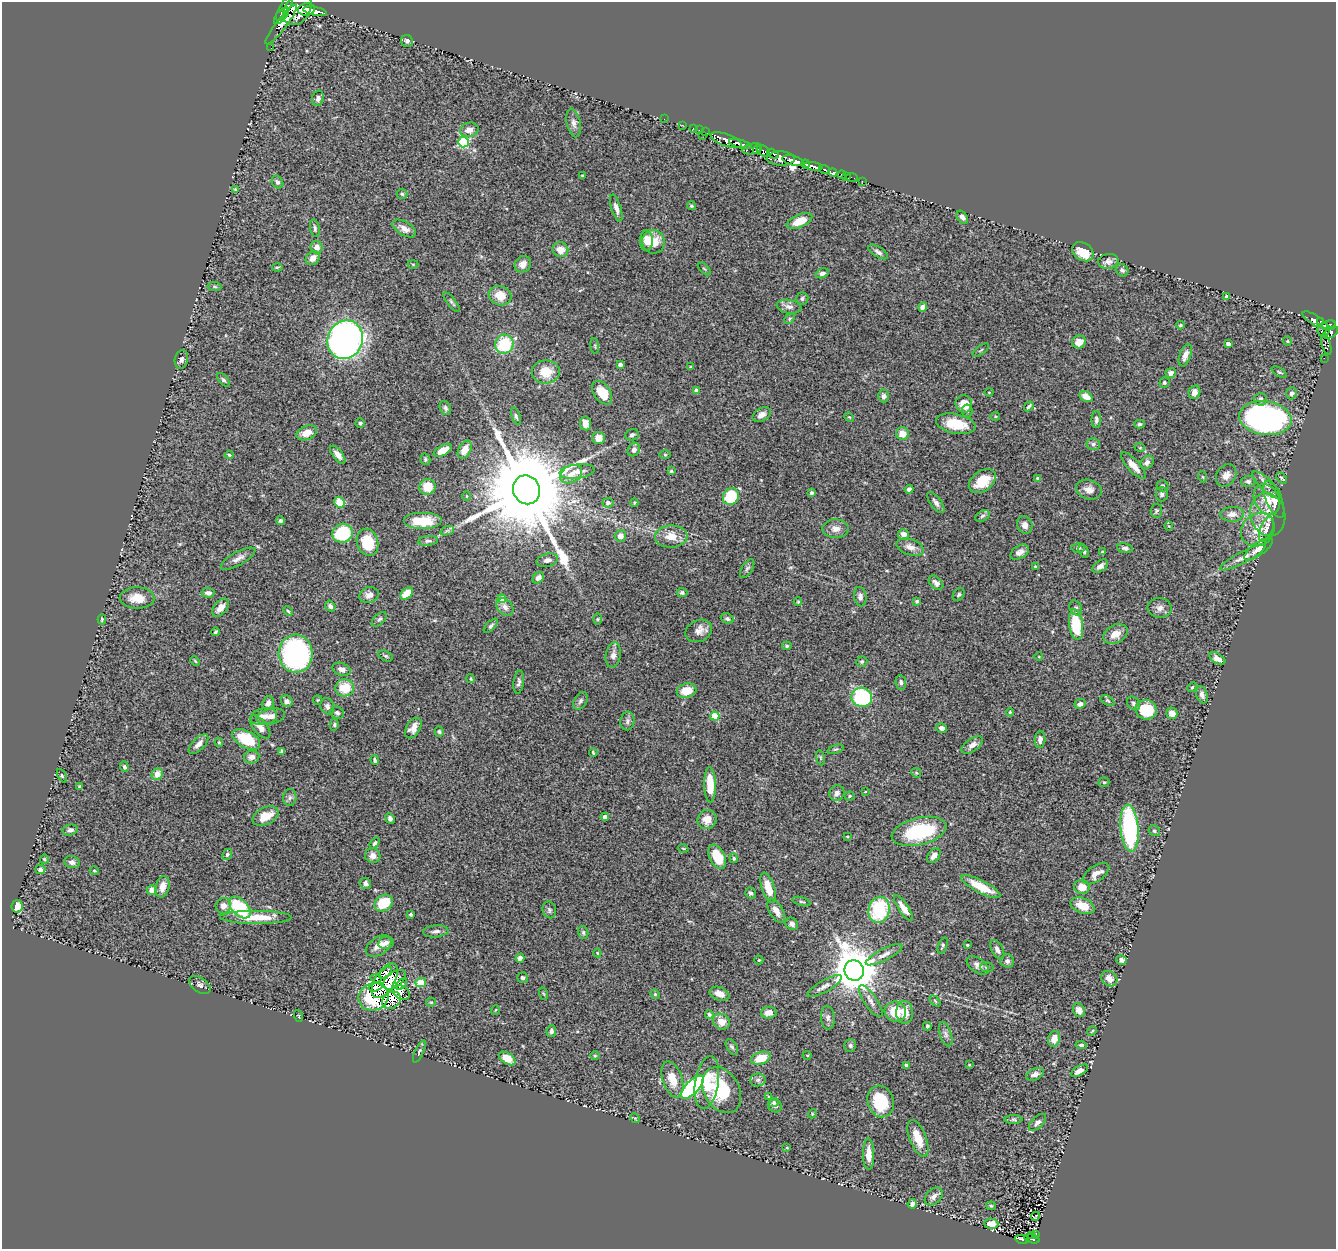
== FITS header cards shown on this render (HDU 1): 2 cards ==
NAXIS1  =                 1334
NAXIS2  =                 1247

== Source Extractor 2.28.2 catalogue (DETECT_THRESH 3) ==
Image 1334 x 1247 px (HDU 1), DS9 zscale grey, 1 PNG px = 1 image px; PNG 1338 x 1251 px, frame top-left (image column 1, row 1247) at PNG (2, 2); each listed source drawn as its Kron ellipse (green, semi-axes under 4 px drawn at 4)
Background 1.76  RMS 0.046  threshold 0.139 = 3 sigma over >= 5 px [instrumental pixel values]
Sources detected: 401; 3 with non-positive FLUX_AUTO (blend fragments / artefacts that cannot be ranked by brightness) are neither listed nor drawn; the other 398 listed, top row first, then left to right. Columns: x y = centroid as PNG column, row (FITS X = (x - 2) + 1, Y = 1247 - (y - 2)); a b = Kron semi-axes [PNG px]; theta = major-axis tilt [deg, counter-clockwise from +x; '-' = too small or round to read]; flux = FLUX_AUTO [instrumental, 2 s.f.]
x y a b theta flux
284 8 14 5 60 2400
297 9 17 12 55 7600
306 9 8 6 6 3600
315 11 12 4 -12 3100
281 16 10 5 49 2500
281 24 25 5 52 1400
407 41 6 6 - 8.6
271 48 2 2 - 11
318 98 7 6 - 11
664 119 2 2 - 15
574 123 14 7 -77 15
682 125 2 2 - 21
693 128 2 2 - 20
469 130 9 7 12 19
699 130 2 2 - 30
705 132 2 2 - 22
703 135 2 2 - 24
726 140 16 6 -19 3100
464 142 5 5 - 250
740 144 12 4 -16 3100
752 149 10 5 12 980
757 150 4 3 - 350
763 151 7 5 -37 1400
773 154 6 4 -31 790
781 159 14 7 -2 2700
793 160 11 4 -14 5700
805 164 4 3 - 970
813 166 9 4 -12 2400
824 169 5 3 - 580
833 173 5 4 - 520
842 175 4 3 - 110
582 176 3 2 - 2.6
846 176 2 2 - 22
852 177 6 2 -18 35
862 181 2 2 - 11
277 182 7 5 -58 6.9
236 190 3 3 - 4.2
402 194 5 5 - 5
691 206 5 4 - 4.5
616 208 14 4 -73 15
962 217 7 5 -53 12
799 221 13 6 23 49
315 228 9 4 -78 7.1
404 228 13 7 -31 20
646 241 10 6 -88 30
653 242 12 11 - 54
317 247 6 6 - 20
560 250 8 7 - 31
878 252 11 5 -31 10
1083 252 11 8 -34 56
313 258 7 6 - 21
1108 261 10 7 9 13
413 264 5 3 - 3
523 264 9 7 49 22
277 267 5 3 - 3.7
704 269 8 3 -44 3.6
1122 270 6 5 - 8
822 273 7 4 18 11
214 286 7 4 -7 5.3
500 296 11 9 -18 49
1227 297 4 4 - 22
802 298 6 6 - 7.2
452 302 12 4 -52 6.2
789 307 12 7 -9 15
923 307 5 4 - 15
790 319 6 3 46 3.6
1315 320 14 5 -31 360
1321 322 3 2 - 330
1180 325 4 3 - 3.7
1329 325 7 5 12 780
1324 330 7 6 - 760
1331 333 8 4 33 350
345 340 19 17 66 1600
1287 341 4 4 - 3.5
1079 342 7 6 - 26
504 344 10 9 - 150
1228 344 4 4 - 17
1326 344 11 4 -73 120
595 346 8 3 -85 3.7
981 350 9 3 36 4.2
1185 355 12 5 70 20
1324 358 3 3 - 3.4
181 359 9 6 79 11
620 364 4 3 - 11
690 367 4 2 - 2.4
546 372 14 11 2 64
1279 372 8 3 -32 4.1
1171 373 5 5 - 10
223 380 8 4 -47 6.5
1164 383 5 5 - 4.7
696 391 4 4 - 15
989 392 4 3 - 2.4
1194 392 7 5 75 19
602 393 13 8 -55 63
1291 393 6 5 - 9.4
883 396 6 5 - 9.8
1086 397 7 5 -32 37
1260 399 6 6 - 11
964 404 9 8 - 42
1029 406 5 3 - 5.6
445 408 7 5 -70 7.1
967 411 6 5 - 6.2
762 415 10 6 29 20
516 416 9 4 -71 5.9
995 416 5 3 - 3.1
849 417 5 4 - 3
1265 418 26 17 -8 940
1096 419 8 4 -90 9.5
360 423 4 4 - 6
585 423 7 5 -84 23
956 424 20 9 -11 88
1139 424 5 4 - 5.2
307 433 11 7 20 32
902 434 6 6 - 32
632 435 7 5 21 8
598 438 6 6 - 30
1093 444 6 5 - 7.5
1140 448 5 3 - 2.9
443 450 10 5 29 36
465 450 9 6 62 39
634 450 7 6 - 11
229 455 4 4 - 4.7
338 455 11 5 -53 18
665 455 6 4 -1 4
425 459 6 5 - 5.4
1147 462 7 6 - 12
1133 465 17 6 -47 31
577 471 17 7 6 26
671 471 4 3 - 4.7
571 474 12 8 28 25
1226 475 12 9 55 22
1203 477 5 3 - 2.9
1038 478 4 4 - 5.3
1281 478 6 3 -50 4.3
982 481 15 10 36 68
1248 481 7 5 1 8.6
1267 485 19 6 -43 20
1163 486 6 5 - 7.7
428 487 8 8 - 59
909 489 4 4 - 8.3
526 490 15 13 -62 76000
1089 490 13 9 -16 23
812 493 4 4 - 7.5
1162 494 7 6 - 8
466 496 4 3 - 2.4
731 497 8 7 - 140
1267 499 16 12 -59 51
1274 499 20 8 -68 39
339 502 6 5 - 60
936 502 12 5 -53 14
608 503 5 5 - 7.4
634 503 4 3 - 3.4
1156 511 7 5 84 5.3
1232 514 12 7 3 20
1268 514 22 17 -78 57
982 516 8 5 28 6.9
280 521 5 4 - 7
423 521 19 8 0 77
1025 525 9 7 -69 18
1169 526 4 4 - 3
835 529 13 9 -1 22
1266 529 13 6 69 15
1258 530 18 15 42 60
447 531 7 4 19 6.1
342 533 10 9 - 170
904 534 5 5 - 23
620 536 6 5 - 23
671 536 16 11 1 44
428 541 10 5 6 7.4
368 542 14 10 -73 90
910 547 14 8 -18 20
1078 548 7 4 1 6.4
1125 548 8 4 -8 8.1
1258 549 17 6 36 29
1084 551 7 4 -61 5.5
1020 552 10 6 32 16
1102 552 4 3 - 3.8
1243 557 25 5 28 25
238 559 19 6 29 19
547 560 11 6 13 13
1100 566 9 5 35 13
1036 567 3 3 - 5
747 569 10 5 57 7.5
538 578 6 5 - 13
936 583 8 5 -46 13
208 593 6 4 -4 13
682 593 5 4 - 5.8
407 594 7 5 41 48
369 595 10 8 19 16
959 595 7 5 51 5.7
860 597 10 6 -81 11
137 598 17 10 -2 44
502 599 4 4 - 48
917 601 4 3 - 5.1
798 602 4 3 - 3.5
330 606 6 5 - 7.9
505 607 10 7 -48 15
220 608 10 6 50 25
1076 608 8 6 -60 9.2
1160 608 12 10 -5 18
288 611 5 3 - 3.8
102 619 5 4 - 4
379 619 9 5 43 7.1
598 619 6 4 89 4
727 619 7 5 -23 6.5
1076 625 15 7 -82 140
491 626 9 4 45 7.2
699 631 14 10 26 22
215 632 4 3 - 5.2
1115 634 13 9 29 32
787 646 5 4 - 4.7
296 654 19 17 -86 620
613 655 13 7 80 16
386 656 7 5 -27 5.3
1039 657 4 3 - 2.2
1217 659 9 5 -31 21
195 661 5 3 - 3.4
862 662 5 5 - 4.6
342 669 9 6 -20 13
471 679 4 3 - 2.9
519 682 11 5 82 9.3
901 682 7 5 -84 7.4
1192 687 5 4 - 3.7
345 688 9 8 - 71
687 691 10 7 15 52
1202 695 9 5 -72 11
862 697 10 9 - 310
318 700 5 4 - 3.4
287 701 6 5 - 9
580 701 9 6 58 9.4
1107 701 8 4 -31 5
268 703 7 5 72 15
1133 703 7 5 -47 7
1080 704 6 4 22 10
327 706 8 6 -70 11
1146 710 10 9 - 100
1010 712 4 4 - 3.2
337 713 7 6 - 7.9
1172 713 6 5 - 25
264 716 13 8 10 23
271 716 14 8 11 21
715 716 4 4 - 110
627 721 9 7 81 10
334 725 6 4 79 5
260 727 14 6 -51 22
413 728 11 7 58 28
942 728 5 4 - 15
439 732 5 4 - 4.9
246 739 15 8 -28 120
1040 740 8 5 86 12
219 742 4 3 - 3.4
198 744 12 6 45 16
972 745 12 6 36 18
836 749 8 4 20 4.9
282 751 4 3 - 6.8
593 753 4 2 - 3.8
252 757 8 6 10 17
820 758 7 3 -81 4.1
375 760 5 3 - 6.6
124 767 5 4 - 5.2
916 773 5 4 - 4
157 774 6 5 - 29
62 776 7 4 -62 4.3
1104 782 5 5 - 4.6
710 785 17 6 -88 67
80 787 4 3 - 5.6
865 792 3 2 - 2
837 793 8 7 - 12
849 796 5 4 - 3.7
290 798 8 6 87 9.6
265 816 14 8 26 48
605 817 4 4 - 11
390 818 5 4 - 9.5
707 819 10 9 - 31
1129 828 23 9 -85 470
70 830 7 5 12 8.6
919 831 28 13 14 250
1154 831 6 5 - 5.2
847 836 4 2 - 2.6
375 843 6 4 52 5.7
683 848 5 3 - 2.5
227 855 6 4 60 4.9
373 856 8 7 - 16
934 856 8 5 51 21
717 857 13 7 -64 79
734 858 5 4 - 4
44 859 5 4 - 3.8
72 862 8 6 -16 13
40 869 5 4 - 12
94 871 4 3 - 3.5
1096 874 15 8 34 25
365 883 6 5 - 8.8
162 887 11 6 77 27
981 887 22 6 -27 80
1082 887 8 7 - 39
768 888 16 6 -72 48
152 890 5 5 - 28
751 893 6 5 - 7.9
801 901 9 4 -16 5.9
384 903 10 7 34 110
17 906 6 5 - 37
223 906 8 7 - 17
1082 906 12 7 -22 54
240 908 13 8 -45 220
903 908 15 5 -55 26
549 910 8 6 -75 7.8
879 910 13 10 75 200
776 911 13 6 -60 24
411 914 3 3 - 5.9
256 917 36 6 0 77
792 924 7 5 -39 12
436 931 12 6 4 12
583 932 7 5 -75 5.9
386 943 8 6 9 11
943 945 8 4 71 5.1
967 945 3 3 - 3.9
379 946 14 8 33 27
997 950 10 5 -64 14
597 953 4 4 - 2.8
884 955 20 5 27 20
520 958 4 4 - 11
759 960 4 4 - 2.9
1121 960 5 5 - 11
1007 961 7 6 - 9.8
978 965 12 7 -35 16
987 967 7 5 -3 5.6
854 970 10 9 - 13000
386 972 8 3 40 8.5
376 978 5 4 - 2.7
522 978 5 5 - 7.7
1109 979 9 7 -38 21
394 980 13 7 38 39
385 981 19 9 59 7.8
421 983 5 4 - 89
401 984 7 3 47 7.5
200 985 12 7 -35 9.2
825 986 19 6 30 18
376 987 7 3 16 3.2
401 992 9 6 -30 20
544 994 6 4 -70 3.3
655 994 5 4 - 3.4
720 994 10 6 -20 22
373 997 15 13 20 69
392 1000 10 8 31 24
871 1001 19 6 -56 20
935 1001 6 4 -46 4.2
431 1002 5 4 - 3.8
495 1010 5 3 - 2.3
1079 1010 7 5 -57 21
895 1012 11 10 - 65
905 1012 11 8 -88 36
769 1013 8 6 6 22
709 1014 4 4 - 7.6
299 1016 6 3 -72 3.3
828 1018 12 7 -85 12
721 1022 9 7 -34 33
927 1026 4 3 - 6
551 1031 6 5 - 8.8
1092 1031 5 3 - 2.8
946 1034 12 6 -72 13
1054 1039 8 6 76 29
1081 1045 6 3 -6 5.9
850 1046 6 6 - 7.3
732 1047 8 5 -59 6.7
419 1051 12 4 66 6.4
807 1055 4 3 - 2.3
595 1056 5 3 - 2.9
507 1058 9 5 -33 52
761 1058 10 6 17 64
906 1065 3 3 - 6
969 1065 4 3 - 2.9
1079 1071 9 4 31 17
1035 1074 9 5 23 14
672 1079 18 10 -72 46
758 1080 8 6 5 9.6
707 1083 27 11 80 70
692 1087 15 6 46 510
722 1090 24 17 -61 160
768 1097 4 2 - 2.9
881 1101 16 13 -71 120
774 1102 5 4 - 5
775 1106 7 6 - 9.7
812 1114 4 3 - 2.8
635 1118 5 4 - 3.5
1014 1119 9 4 -1 5.4
1037 1122 11 5 45 12
918 1138 19 8 -68 53
787 1148 4 2 - 2.2
869 1154 16 5 -89 34
934 1196 10 7 43 16
912 1204 5 4 - 13
991 1206 5 4 - 3.6
1035 1216 4 2 - 3.3
991 1224 7 5 -1 21
1036 1234 3 2 - 13
1031 1236 3 2 - 6.6
1022 1239 6 4 -11 130
1032 1239 8 3 -13 50
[3 non-positive-flux detections neither listed nor drawn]